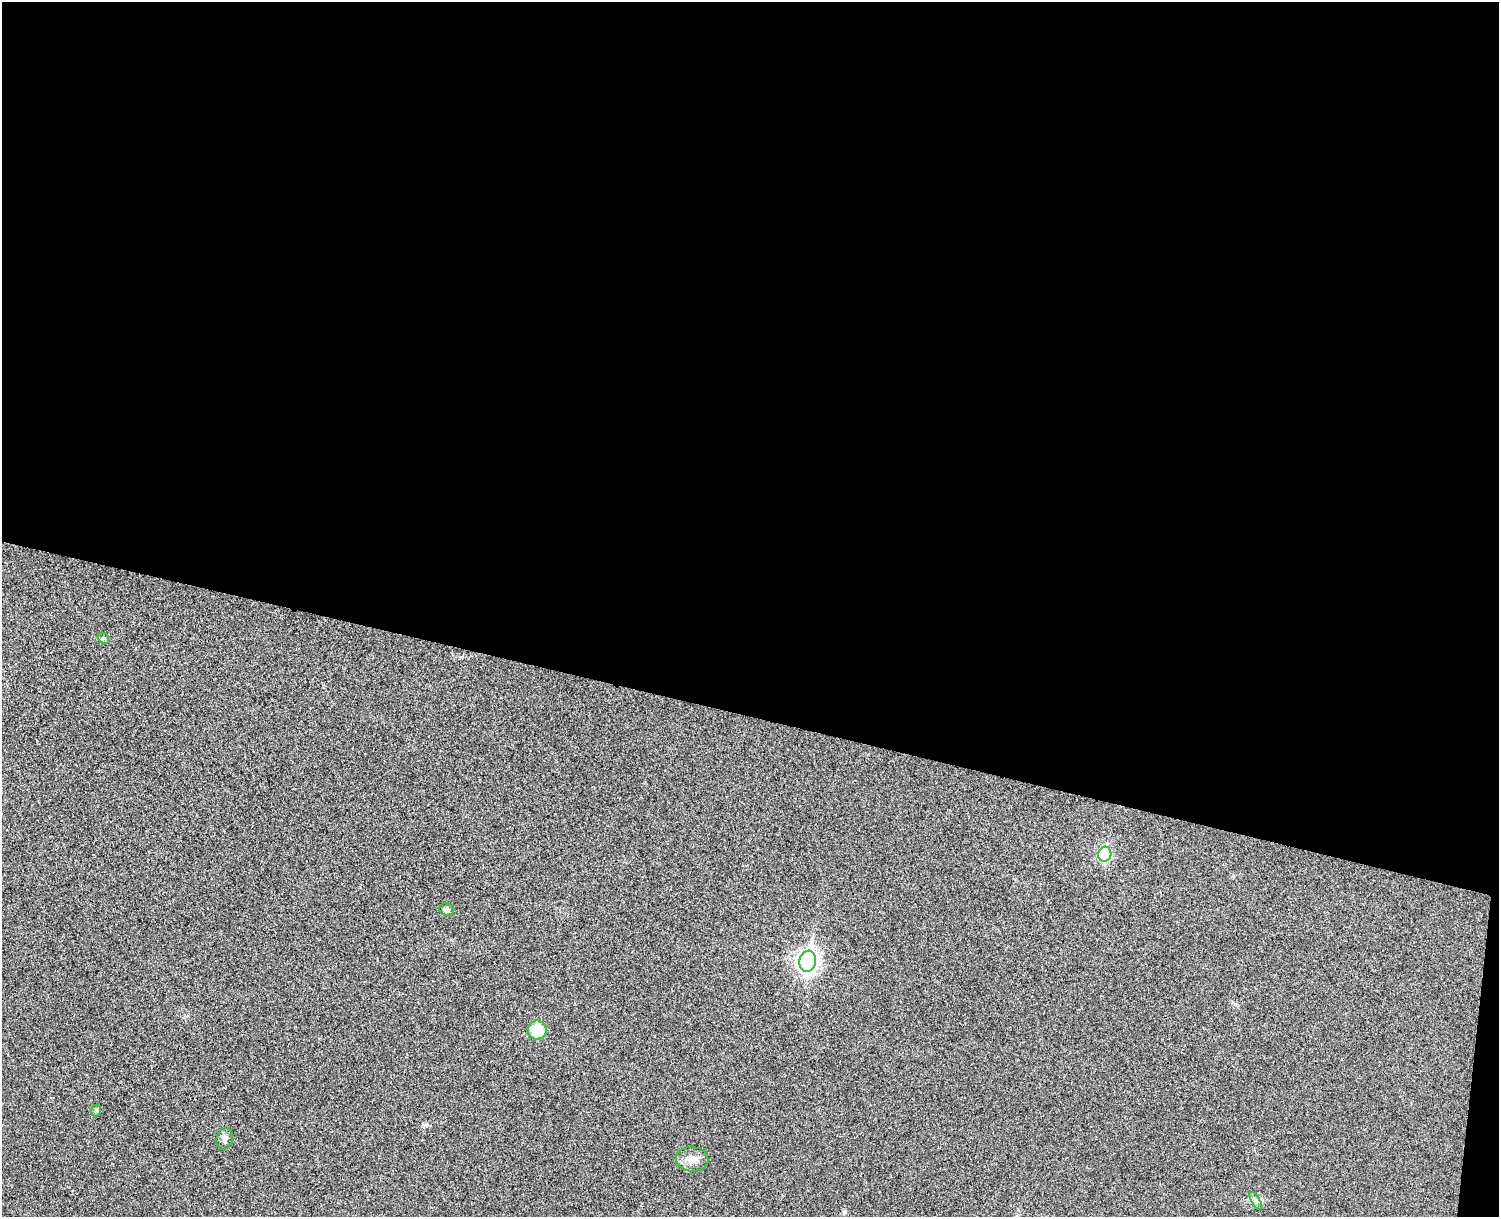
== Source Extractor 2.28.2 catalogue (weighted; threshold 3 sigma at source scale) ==
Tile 3 of 3 x 4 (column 3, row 1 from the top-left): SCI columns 3167-4663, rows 3663-4877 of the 4954 x 4892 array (HDU 1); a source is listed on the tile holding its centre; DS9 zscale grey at full resolution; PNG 1501 x 1219 px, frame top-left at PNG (2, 2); each listed source drawn as its Kron ellipse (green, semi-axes under 4 px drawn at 4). Shown black and unused: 59% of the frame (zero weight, under 3 of 4 exposures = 6% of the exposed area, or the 3 px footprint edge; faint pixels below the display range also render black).
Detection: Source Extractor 2.28.2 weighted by HDU 2 'WHT'; one run over the whole footprint, this tile lists its part. Background 0.0219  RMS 0.0062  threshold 0.0281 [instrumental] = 3 sigma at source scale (4.5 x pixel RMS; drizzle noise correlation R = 1.50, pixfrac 1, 0.05/0.05 arcsec/px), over >= 5 px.
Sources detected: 9; all 9 listed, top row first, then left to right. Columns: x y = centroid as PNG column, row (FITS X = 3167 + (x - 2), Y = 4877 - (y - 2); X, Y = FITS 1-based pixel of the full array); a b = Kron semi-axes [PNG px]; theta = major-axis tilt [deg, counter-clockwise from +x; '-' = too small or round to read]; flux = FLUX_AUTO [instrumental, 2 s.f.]
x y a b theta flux
103 638 6 4 -42 1
1105 854 7 6 - 65
447 910 7 6 - 2.3
808 961 10 8 80 320
537 1030 9 9 - 20
96 1110 6 4 74 1.1
225 1139 11 8 74 3
692 1159 16 12 -5 5.8
1256 1201 10 4 -60 1.5